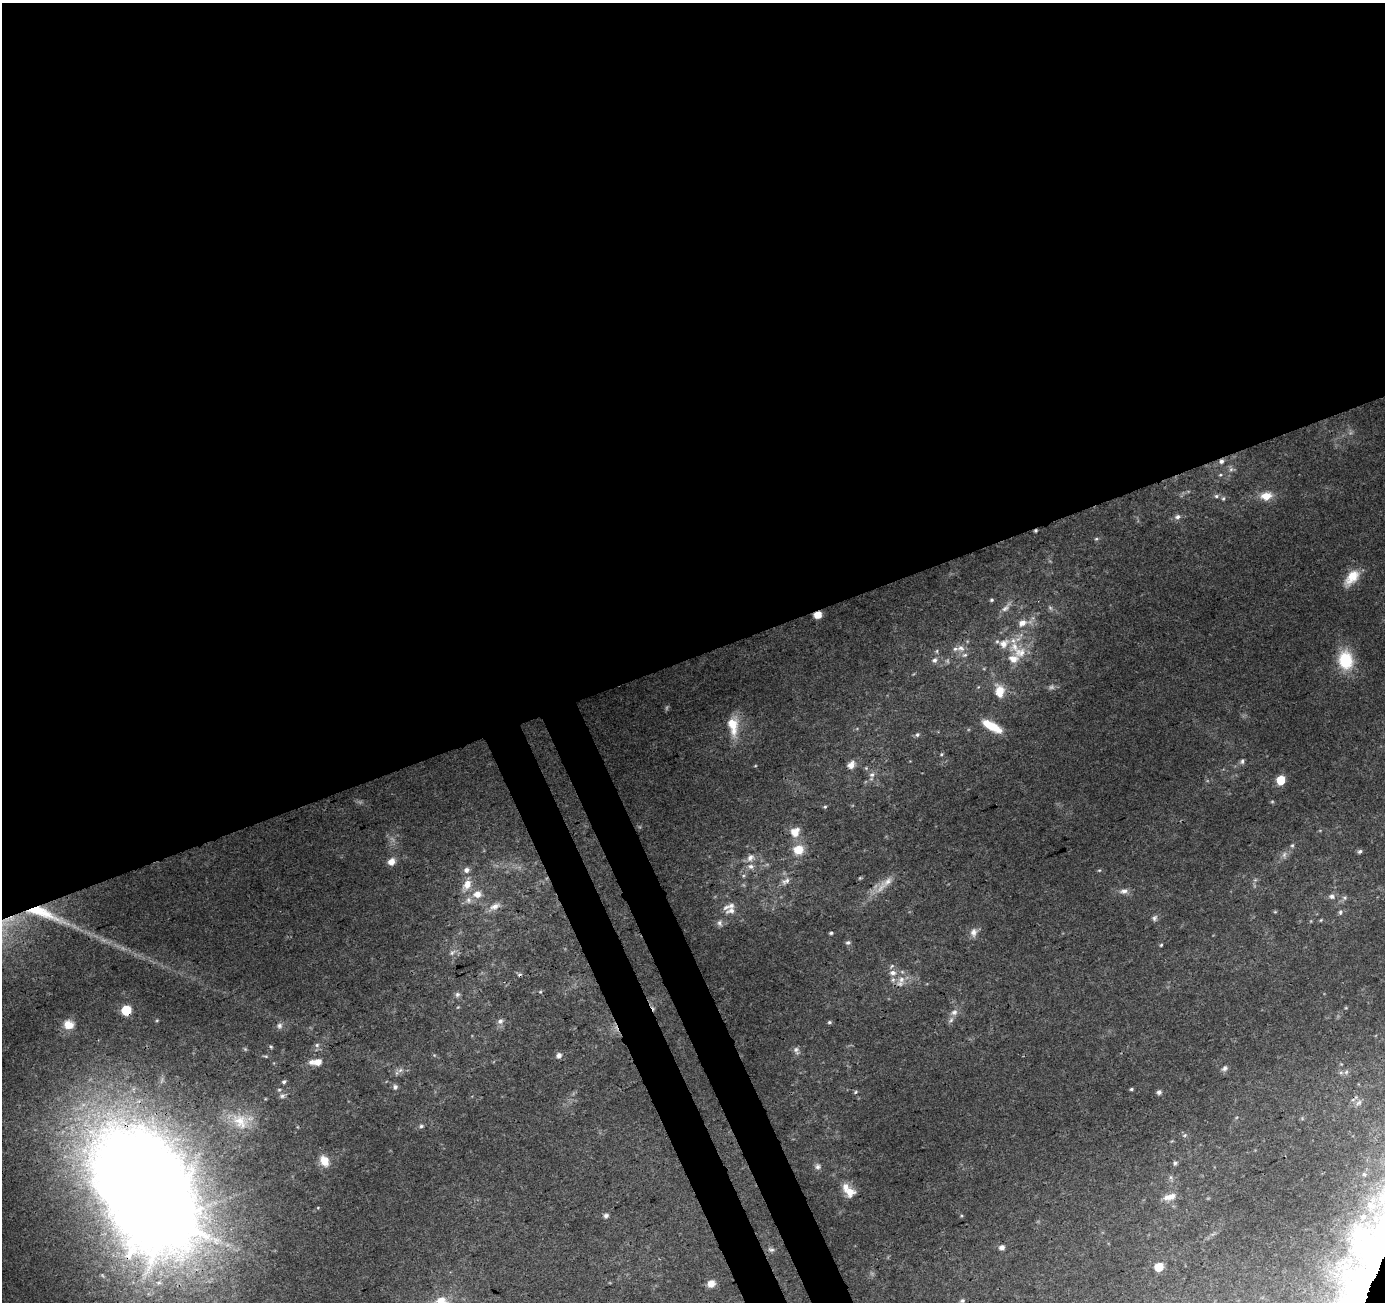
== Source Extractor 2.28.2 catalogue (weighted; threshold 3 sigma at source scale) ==
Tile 2 of 4 x 4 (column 2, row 1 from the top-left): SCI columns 1439-2821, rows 4004-5303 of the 5645 x 5464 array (HDU 1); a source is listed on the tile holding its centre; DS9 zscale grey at full resolution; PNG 1387 x 1304 px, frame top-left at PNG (2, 3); no overlay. Shown black and unused: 53% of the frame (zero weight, under 3 of 4 exposures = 5% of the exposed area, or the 3 px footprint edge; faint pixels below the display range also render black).
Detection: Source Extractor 2.28.2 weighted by HDU 2 'WHT'; one run over the whole footprint, this tile lists its part. Background 0.0724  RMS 0.005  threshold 0.0224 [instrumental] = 3 sigma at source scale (4.5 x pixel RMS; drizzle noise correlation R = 1.50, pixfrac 1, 0.0396/0.0396 arcsec/px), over >= 5 px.
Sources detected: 124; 4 too faint to see at this stretch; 1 inside a brighter object's white glare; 3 cosmic-ray / hot-pixel residue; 1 long thin detection or spike segment (spike, bleed or trail) — not listed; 14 inside a brighter listed object's ellipse — not listed separately; the other 101 listed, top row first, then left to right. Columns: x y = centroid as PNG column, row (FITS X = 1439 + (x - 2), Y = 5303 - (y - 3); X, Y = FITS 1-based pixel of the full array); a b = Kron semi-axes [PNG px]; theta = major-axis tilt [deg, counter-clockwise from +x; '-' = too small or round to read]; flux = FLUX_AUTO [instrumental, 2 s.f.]
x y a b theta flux
1231 469 6 6 - 1.3
1216 496 5 5 - 1
1266 496 14 9 7 6.4
1223 498 6 5 - 0.78
1177 517 8 6 25 1.7
1096 539 5 4 - 0.67
1352 577 24 12 51 10
992 600 5 5 - 0.83
1006 608 18 7 49 3.4
818 615 6 5 - 6.8
1022 623 11 8 26 4.6
1004 644 15 11 41 5.6
961 648 13 8 -8 3.3
1020 652 20 15 1 9.6
935 660 8 6 59 1.7
1345 660 24 18 -80 20
1000 691 14 10 -81 8.4
733 725 26 12 -83 12
992 726 24 8 -30 12
917 735 6 5 - 1.1
941 754 6 4 61 0.61
1242 761 8 5 83 1.3
851 765 9 7 48 3.7
866 768 5 5 - 0.6
872 775 8 8 - 2.1
1281 780 6 5 - 15
825 807 5 4 - 0.62
795 832 9 8 - 7.5
1292 845 6 5 - 0.87
798 850 9 8 - 10
1360 851 6 5 - 1.1
1284 854 9 6 64 1.9
750 858 12 9 54 3.4
391 862 7 7 - 4.6
466 870 8 7 - 2.3
1099 870 5 3 - 0.55
1255 880 6 4 18 0.75
786 881 14 7 29 2.8
887 882 22 9 39 6
467 885 14 9 60 6.2
1124 891 12 7 9 2.7
477 894 10 8 7 4.9
1332 896 8 7 - 1.8
468 900 10 8 -89 2.6
495 906 15 9 24 3.8
731 911 16 8 16 3.6
1275 912 6 3 -18 0.49
1340 912 6 5 - 0.93
44 913 60 12 -21 26
1155 918 8 6 72 1.5
1321 920 5 4 - 0.54
720 923 9 7 -87 1.8
973 932 12 9 79 3.2
831 933 4 3 - 0.82
848 943 6 5 - 1.2
1161 945 4 3 - 0.58
452 953 7 5 45 1.3
893 973 10 7 -6 3.1
901 980 11 9 51 4.2
540 992 5 4 - 0.6
457 994 7 7 - 1.3
1346 1008 5 3 - 0.45
126 1010 6 6 - 26
954 1012 11 8 32 2.7
157 1020 5 3 - 0.46
500 1021 8 7 - 2
829 1022 6 4 -12 0.83
69 1025 12 10 -11 7.1
279 1026 9 7 90 1.7
317 1045 6 6 - 1.3
796 1050 11 7 -67 1.9
559 1055 7 6 - 2.1
318 1062 9 7 11 4
1224 1068 9 6 42 1.6
400 1070 8 6 45 1.7
1346 1072 6 5 - 1
284 1082 5 4 - 0.98
395 1087 6 6 - 1.5
1131 1089 4 3 - 0.77
279 1090 5 5 - 0.76
855 1092 6 4 29 0.69
1159 1092 5 5 - 1.8
282 1096 8 6 12 1.5
1359 1103 10 6 39 1.9
240 1121 29 22 -31 18
421 1126 6 5 - 0.99
1185 1135 6 5 - 0.98
324 1161 13 10 -60 6.6
1175 1163 7 5 45 1.1
818 1166 8 8 - 1.7
1364 1174 5 4 - 0.57
850 1192 10 9 - 6.4
1171 1196 14 9 18 4.5
606 1216 7 6 - 1.4
1363 1217 7 6 - 1.4
169 1220 10 10 - 2000
1002 1247 7 6 - 1.8
771 1250 9 5 -4 1.2
1159 1267 6 5 - 14
711 1284 7 6 - 5.5
962 1301 7 6 - 1.3
Overlapping masked pixels (flux is a lower limit): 3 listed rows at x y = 818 615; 44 913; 126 1010